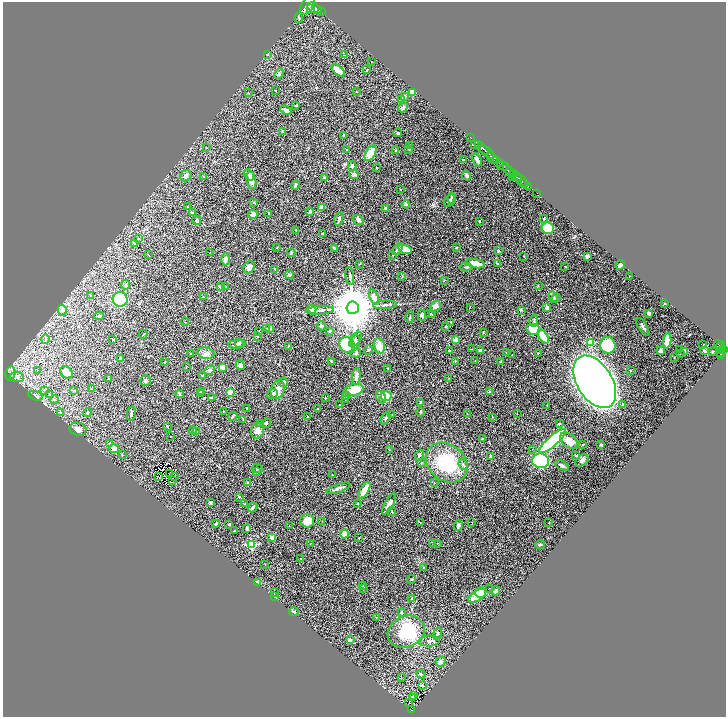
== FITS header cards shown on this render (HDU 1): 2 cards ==
NAXIS1  =                 1447
NAXIS2  =                 1430

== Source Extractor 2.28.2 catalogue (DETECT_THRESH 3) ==
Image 1447 x 1430 px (HDU 1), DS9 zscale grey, zoomed out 1/2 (1 PNG px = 2 x 2 image px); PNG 728 x 719 px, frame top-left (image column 2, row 1430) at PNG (3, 2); each listed source drawn as its Kron ellipse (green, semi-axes under 4 px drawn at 4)
Background 0.953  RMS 0.035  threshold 0.105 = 3 sigma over >= 5 px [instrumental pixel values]
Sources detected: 373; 34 cannot appear on this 1/2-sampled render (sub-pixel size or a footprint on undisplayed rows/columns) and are neither listed nor drawn; the other 339 listed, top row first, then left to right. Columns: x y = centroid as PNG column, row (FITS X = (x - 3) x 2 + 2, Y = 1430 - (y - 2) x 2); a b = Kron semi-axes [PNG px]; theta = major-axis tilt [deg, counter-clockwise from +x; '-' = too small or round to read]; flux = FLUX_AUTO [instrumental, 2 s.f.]
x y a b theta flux
307 6 10 6 59 6200
311 8 2 2 - 750
315 8 8 4 -33 5000
321 12 2 1 - 140
299 18 5 2 - 7.7
267 54 3 2 - 4.5
344 55 4 2 - 4.1
371 62 2 1 - 1.5
338 70 8 4 -39 100
367 70 3 2 - 6.4
279 74 5 4 - 15
275 90 2 2 - 6.4
357 92 2 1 - 2.3
413 92 3 2 - 140
248 93 3 2 - 3.2
405 96 2 2 - 53
402 99 4 3 - 15
296 105 4 2 - 6
403 107 5 3 - 30
286 110 6 3 -23 14
282 132 4 3 - 10
398 133 4 3 - 6.9
343 135 4 2 - 5.6
471 138 3 1 - 22
410 145 3 3 - 4.6
474 145 4 2 - 5.7
206 148 3 2 - 2.1
482 148 9 2 -41 1700
409 149 3 2 - 4.6
347 150 2 2 - 5
396 150 3 2 - 3.9
487 152 9 2 -37 1400
371 153 8 5 61 110
492 158 7 4 -50 1100
463 160 3 2 - 9.6
477 160 7 2 -67 34
497 160 4 3 - 870
501 163 3 2 - 350
352 166 5 4 - 11
503 166 6 3 -13 1100
377 168 3 2 - 3
508 170 7 3 -48 2400
354 174 5 4 - 13
513 174 2 2 - 470
249 175 6 3 -57 9.2
186 176 6 5 - 26
466 176 5 2 - 32
204 177 3 2 - 3.6
512 177 2 1 - 37
517 177 5 2 - 1200
325 178 4 3 - 8.1
251 180 8 5 -79 47
521 181 7 3 -45 300
524 183 2 2 - 240
295 185 5 2 - 15
528 186 2 1 - 80
400 190 3 2 - 2.4
537 193 2 1 - 28
452 198 6 3 -87 23
449 200 7 2 55 9.2
254 202 3 3 - 5.2
406 204 4 3 - 16
187 207 3 2 - 3.6
322 207 4 4 - 22
386 209 3 3 - 19
310 211 4 4 - 11
192 213 4 3 - 6.9
269 213 2 2 - 9.5
253 214 5 4 - 27
544 218 3 2 - 4
339 219 7 3 75 16
197 220 5 3 - 12
358 220 5 3 - 16
479 221 2 2 - 5.3
548 228 6 6 - 220
296 230 3 2 - 3.7
323 234 3 2 - 3.2
138 239 2 2 - 3.4
134 243 4 3 - 10
456 247 3 2 - 5.4
277 248 2 2 - 2.1
334 248 3 2 - 12
398 249 6 4 56 18
405 249 7 4 -16 83
498 251 3 2 - 8.2
210 253 2 2 - 2.2
291 253 4 3 - 8.7
149 255 2 1 - 2.2
393 255 2 2 - 4.9
524 256 3 2 - 3.1
587 256 3 2 - 21
225 259 6 4 -89 23
359 264 3 2 - 3.3
475 264 10 4 -10 83
498 264 3 3 - 11
620 265 5 3 - 46
565 266 3 2 - 3
249 267 6 5 - 27
466 267 6 3 0 10
275 269 2 2 - 3.5
289 275 4 4 - 11
350 276 9 3 -82 12
402 277 2 2 - 2.9
629 277 2 1 - 2.4
444 280 3 2 - 3.2
126 285 5 4 - 13
538 285 3 2 - 4.4
226 286 3 2 - 3.7
220 287 4 3 - 6.3
90 295 4 2 - 4.3
203 297 3 3 - 4.7
374 297 8 4 -71 60
553 297 6 4 -67 27
556 298 4 3 - 8.6
120 299 7 7 - 540
665 304 3 2 - 5.3
385 305 12 3 4 16
435 306 6 4 40 32
470 307 2 2 - 2.7
547 307 3 3 - 23
353 308 6 6 - 39000
312 309 4 4 - 55
62 310 5 4 - 23
320 310 14 3 4 25
521 310 3 2 - 5.6
649 313 3 3 - 22
430 314 5 3 - 10
422 315 5 4 - 14
432 315 2 2 - 2.4
99 316 5 3 - 10
410 317 5 3 - 6.8
534 321 6 3 79 9.4
185 322 4 2 - 3.8
451 322 2 2 - 2.8
321 326 5 3 - 11
446 326 3 3 - 4.9
643 327 10 3 -57 15
270 328 3 3 - 12
266 329 4 3 - 5.7
533 329 7 5 -7 140
330 331 3 3 - 9.9
259 332 3 2 - 2.6
483 332 3 3 - 5.6
143 334 4 1 - 2.6
257 336 4 2 - 4.2
543 336 8 3 -58 140
45 339 5 3 - 7.9
355 339 8 4 56 19
113 340 3 2 - 4.6
456 340 3 3 - 51
667 341 7 3 85 88
356 342 6 4 87 14
591 342 3 3 - 220
239 343 5 3 - 8.1
237 344 9 4 4 15
718 344 4 2 - 320
346 345 8 7 - 230
608 345 8 7 - 270
703 345 2 1 - 7.4
288 346 3 2 - 2.3
379 346 8 5 -75 68
720 347 6 2 59 290
471 349 3 2 - 2.6
368 350 5 2 - 5.9
480 350 3 3 - 19
680 350 3 2 - 3.4
721 350 3 2 - 340
724 350 2 2 - 530
449 351 2 2 - 12
661 351 4 4 - 34
685 351 4 3 - 23
704 351 3 2 - 23
713 351 3 3 - 5.8
720 352 3 3 - 350
190 353 3 2 - 3.1
206 353 8 5 -12 24
356 353 6 4 33 8.1
506 353 3 2 - 5.4
538 353 2 1 - 4.2
680 354 3 2 - 3.3
512 355 2 2 - 2
720 355 3 2 - 63
120 358 3 3 - 4.8
674 358 3 2 - 2.2
332 361 3 2 - 8.8
455 361 3 3 - 4.8
475 361 3 2 - 3.1
165 362 2 2 - 3.5
501 362 4 2 - 7.7
240 365 5 4 - 23
186 367 3 2 - 3.8
222 367 3 3 - 53
388 368 2 2 - 3.2
209 370 6 4 33 12
630 370 3 2 - 3
37 371 3 2 - 2.8
66 372 7 5 -42 50
10 373 7 5 80 19
202 375 3 3 - 7.6
356 376 8 3 82 40
17 377 7 5 -5 23
108 378 2 2 - 2.5
449 378 2 2 - 2.8
145 381 5 5 - 15
283 382 5 4 - 20
595 382 29 17 -58 9100
91 389 2 2 - 5.9
278 389 9 7 69 65
45 390 3 2 - 2.6
73 390 4 3 - 5.8
354 390 9 5 13 200
201 391 3 2 - 5
230 392 3 3 - 42
489 392 2 2 - 40
200 393 3 3 - 6.3
50 394 4 3 - 9.8
179 394 4 3 - 9.6
273 394 6 4 43 19
346 395 4 3 - 15
36 396 7 4 -17 13
386 396 5 5 - 110
381 397 6 4 -62 27
211 398 3 3 - 10
325 398 3 3 - 4.4
54 399 5 4 - 12
345 400 3 3 - 4.3
420 402 3 3 - 8.4
622 404 2 2 - 8.6
340 405 3 2 - 5.2
547 405 2 2 - 2.3
318 408 2 2 - 4
247 409 3 2 - 2
224 411 2 1 - 3
88 412 4 3 - 7.2
421 412 4 3 - 9
61 413 3 2 - 4.2
131 413 7 2 80 12
467 413 2 2 - 1.8
517 413 2 2 - 2.3
392 414 2 2 - 2.5
233 416 5 2 - 6.3
308 416 2 2 - 3.5
492 417 3 2 - 2.1
385 418 6 3 61 14
243 419 3 1 - 8.4
266 423 5 3 - 6.1
261 424 2 2 - 2.7
559 424 3 2 - 6.9
167 426 3 3 - 4.8
78 429 8 6 -12 33
193 430 4 3 - 8.7
258 431 8 6 65 35
196 432 3 3 - 4.5
170 437 2 1 - 1.7
482 438 3 2 - 6.1
552 441 17 5 42 970
569 441 10 6 -39 91
110 443 4 3 - 9.3
583 444 2 2 - 3.2
601 445 3 2 - 13
114 449 5 4 - 32
532 449 2 2 - 2.6
389 450 3 3 - 3.3
122 455 3 2 - 3.7
419 455 5 3 - 16
491 456 3 3 - 15
576 456 3 2 - 4
582 460 7 5 40 24
541 461 8 7 - 890
421 463 3 2 - 4.1
447 463 22 18 -38 410
463 464 6 4 -67 12
562 465 8 3 -27 18
257 468 5 3 - 10
257 472 3 3 - 19
170 473 3 1 - 3
332 475 3 2 - 2.6
174 476 2 1 - 4.6
159 477 2 1 - 1.8
173 481 3 1 - 3.5
248 483 3 2 - 8.5
434 483 2 2 - 4.2
338 488 12 3 20 24
364 490 9 3 61 120
239 497 3 2 - 4.6
211 502 4 3 - 7.9
358 503 2 2 - 3.4
245 504 2 2 - 3.1
389 504 12 4 61 31
253 507 5 3 - 14
392 511 5 2 - 3.8
307 521 7 7 - 79
322 521 2 2 - 2.3
549 522 2 2 - 3.6
216 523 4 3 - 9
420 523 3 2 - 3.6
472 523 3 1 - 1.9
229 524 4 3 - 5.2
458 525 5 3 - 15
289 526 2 2 - 2.4
247 528 3 2 - 15
234 531 3 2 - 3.1
344 534 4 3 - 100
272 537 3 3 - 37
359 538 4 2 - 3.1
433 543 3 2 - 3.5
437 543 2 2 - 2
251 544 3 3 - 460
310 544 4 2 - 3.8
540 545 5 3 - 11
301 559 3 2 - 3.8
265 564 3 1 - 2.2
424 568 4 3 - 7.4
412 579 4 3 - 6.4
258 582 4 3 - 16
363 585 2 2 - 2.6
364 588 4 2 - 4.5
489 588 3 2 - 2.2
496 591 4 3 - 16
275 593 3 2 - 4.7
481 593 5 5 - 57
477 596 10 5 31 110
275 597 3 2 - 6.1
412 599 3 3 - 17
294 612 5 2 - 7.6
401 612 4 3 - 6.9
376 617 2 2 - 3.1
406 632 19 15 23 370
437 634 6 3 73 14
350 640 2 2 - 58
429 641 10 5 3 24
441 662 5 4 - 20
421 674 4 3 - 7.9
401 677 2 1 - 5.1
422 686 4 3 - 4.5
413 696 3 1 - 3.4
413 697 3 1 - 3.7
409 703 2 1 - 5
411 710 4 2 - 140
At the frame edge (FLAGS 8, measured only in part): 1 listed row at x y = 307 6
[34 sub-pixel or undisplayed-footprint detections neither listed nor drawn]